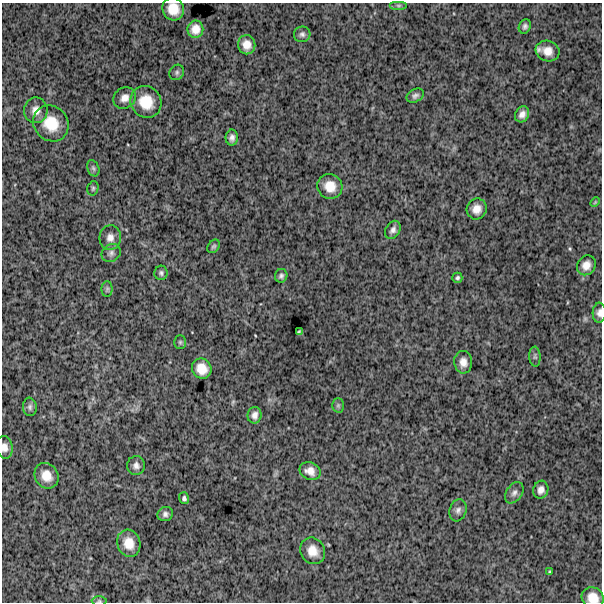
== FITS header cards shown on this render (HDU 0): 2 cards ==
NAXIS1  =                  600
NAXIS2  =                  600

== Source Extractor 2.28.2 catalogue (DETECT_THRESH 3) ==
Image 600 x 600 px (HDU 0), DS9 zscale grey, 1 PNG px = 1 image px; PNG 604 x 604 px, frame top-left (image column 1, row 600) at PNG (2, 3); each listed source drawn as its Kron ellipse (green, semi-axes under 4 px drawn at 4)
Background 1290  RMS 250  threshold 765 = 3 sigma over >= 5 px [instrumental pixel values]
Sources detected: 52; all 52 listed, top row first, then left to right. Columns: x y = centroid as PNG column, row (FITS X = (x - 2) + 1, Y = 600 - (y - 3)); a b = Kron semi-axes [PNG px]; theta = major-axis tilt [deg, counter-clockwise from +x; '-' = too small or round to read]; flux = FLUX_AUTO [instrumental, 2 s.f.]
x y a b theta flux
398 5 9 4 0 31000
173 9 11 10 - 270000
525 26 7 6 - 48000
195 29 9 8 - 160000
302 34 8 8 - 55000
247 45 9 8 - 160000
548 51 12 10 -19 190000
177 72 8 7 - 40000
415 96 9 6 26 56000
125 98 12 10 36 130000
146 102 16 15 - 410000
36 110 13 11 83 160000
522 114 8 6 61 99000
51 123 19 17 -48 470000
232 138 8 6 89 76000
93 168 8 6 -69 38000
330 186 13 12 - 260000
93 188 7 5 75 34000
595 202 5 4 - 18000
477 209 10 10 - 160000
393 230 10 7 58 72000
110 238 12 11 - 120000
214 246 7 5 56 36000
111 253 10 8 34 70000
586 265 10 9 - 140000
161 273 7 6 - 44000
281 276 7 6 - 51000
457 278 5 5 - 37000
107 289 8 5 89 35000
599 313 10 6 86 79000
299 332 4 3 - 25000
180 342 7 5 89 32000
535 357 10 5 -87 42000
463 362 11 9 -84 140000
202 369 10 9 - 230000
338 405 7 6 - 35000
30 407 9 7 -84 48000
254 415 8 7 - 84000
4 447 11 8 -82 110000
136 466 9 9 - 89000
310 471 11 8 -22 130000
46 476 13 11 -57 240000
541 490 9 7 73 100000
514 493 12 8 56 78000
184 498 6 5 - 45000
458 510 11 8 71 77000
165 514 8 7 - 62000
129 543 14 11 -72 260000
313 551 14 12 -60 230000
549 572 3 3 - 18000
593 598 11 10 - 220000
99 601 7 5 0 34000
At the frame edge (FLAGS 8, measured only in part): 5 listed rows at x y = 173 9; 599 313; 4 447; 593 598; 99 601